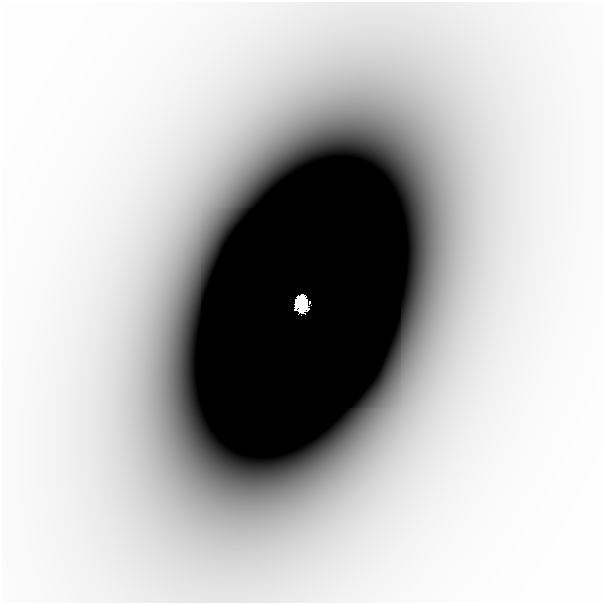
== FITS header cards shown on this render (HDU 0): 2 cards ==
NAXIS1  =                  601
NAXIS2  =                  601

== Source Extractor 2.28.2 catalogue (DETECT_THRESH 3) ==
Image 601 x 601 px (HDU 0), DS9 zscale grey, 1 PNG px = 1 image px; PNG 605 x 605 px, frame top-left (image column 1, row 601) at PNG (2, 2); no overlay
Background -1.44e-06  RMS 4.4e-07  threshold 1.33e-06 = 3 sigma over >= 5 px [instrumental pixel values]
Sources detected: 3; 1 with non-positive FLUX_AUTO (blend fragments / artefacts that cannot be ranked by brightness) is not listed; the other 2 listed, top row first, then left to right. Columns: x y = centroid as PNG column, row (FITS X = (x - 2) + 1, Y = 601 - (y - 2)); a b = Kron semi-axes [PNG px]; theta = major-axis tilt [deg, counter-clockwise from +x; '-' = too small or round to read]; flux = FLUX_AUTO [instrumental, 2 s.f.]
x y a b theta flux
302 303 13 10 -82 7.1
507 318 65 40 89 0.0025
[1 non-positive-flux detection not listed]